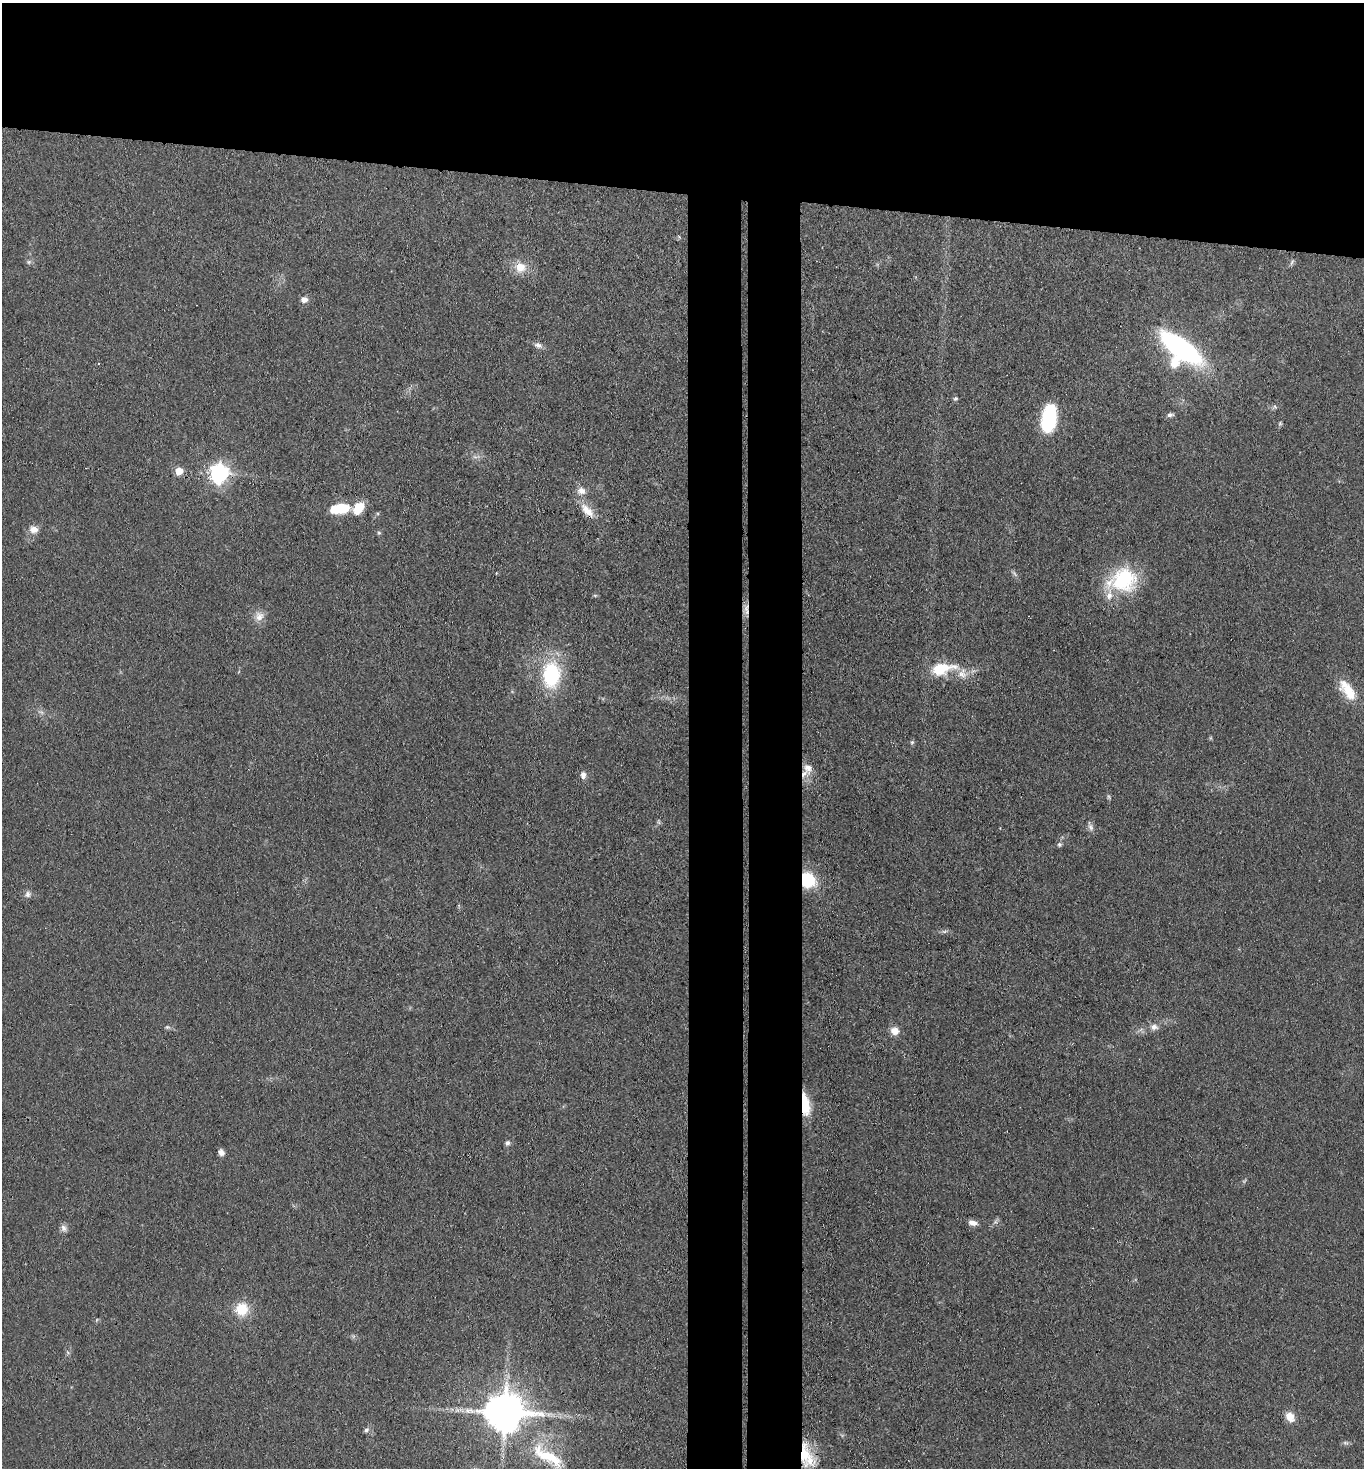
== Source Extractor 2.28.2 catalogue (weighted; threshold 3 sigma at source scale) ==
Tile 2 of 3 x 3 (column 2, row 1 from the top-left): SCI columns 1524-2885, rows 2937-4402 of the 4486 x 4408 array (HDU 1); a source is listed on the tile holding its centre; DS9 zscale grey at full resolution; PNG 1366 x 1470 px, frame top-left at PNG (2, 3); no overlay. Shown black and unused: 20% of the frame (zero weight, under 3 of 4 exposures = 5% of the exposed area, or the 3 px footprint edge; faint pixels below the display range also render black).
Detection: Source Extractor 2.28.2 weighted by HDU 2 'WHT'; one run over the whole footprint, this tile lists its part. Background 0.0693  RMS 0.0072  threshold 0.0323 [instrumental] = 3 sigma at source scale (4.5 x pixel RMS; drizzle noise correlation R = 1.50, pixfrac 1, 0.05/0.05 arcsec/px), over >= 5 px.
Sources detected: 59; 3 too faint to see at this stretch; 1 inside a brighter object's white glare — not listed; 4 inside a brighter listed object's ellipse — not listed separately; the other 51 listed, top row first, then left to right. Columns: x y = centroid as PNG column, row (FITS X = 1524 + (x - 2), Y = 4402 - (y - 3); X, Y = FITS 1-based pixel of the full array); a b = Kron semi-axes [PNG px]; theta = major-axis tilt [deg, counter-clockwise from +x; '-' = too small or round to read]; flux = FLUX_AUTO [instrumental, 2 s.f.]
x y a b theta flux
29 262 6 5 - 1.5
1292 262 9 4 56 1.5
520 267 13 12 - 11
304 299 7 6 - 4.6
538 345 11 7 -23 3.2
1181 348 32 12 -37 190
955 398 7 5 34 1.3
1275 407 6 4 -45 1.2
1170 415 9 6 7 2.1
1049 418 24 12 82 64
1280 423 5 5 - 1
179 471 5 5 - 16
219 473 7 7 - 340
581 491 10 9 - 5.2
340 508 17 8 9 32
358 508 15 9 56 15
587 510 22 10 -45 10
34 529 12 10 -7 5.3
379 533 5 5 - 1.1
1123 580 34 26 17 56
595 595 6 4 -1 0.94
746 608 13 7 71 4.6
259 616 13 12 - 6.5
942 669 31 14 12 25
551 675 21 14 87 69
1348 690 31 13 -54 18
41 712 7 4 -18 1.5
912 742 6 5 - 1.3
808 768 15 12 -61 7.3
583 775 9 6 -89 3.5
1108 797 8 4 -81 1.2
1090 826 14 6 -68 2.8
1059 844 6 6 - 1.5
808 880 15 13 -52 34
27 894 8 7 - 2.9
944 931 7 4 1 1.5
167 1027 6 5 - 1.3
1154 1027 11 8 -10 3.8
895 1031 10 9 - 6.4
805 1104 22 8 -82 25
507 1143 7 6 - 2.2
221 1152 8 6 -57 3.4
973 1223 9 6 -15 4.9
64 1228 10 8 -56 3
242 1309 11 11 - 21
457 1410 7 4 0 2.1
505 1412 12 11 - 2200
1290 1417 11 9 -58 8.2
366 1430 7 5 30 1.9
804 1455 32 13 -90 22
548 1456 52 16 -31 39
Overlapping masked pixels (flux is a lower limit): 5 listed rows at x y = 219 473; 746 608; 808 880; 805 1104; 804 1455